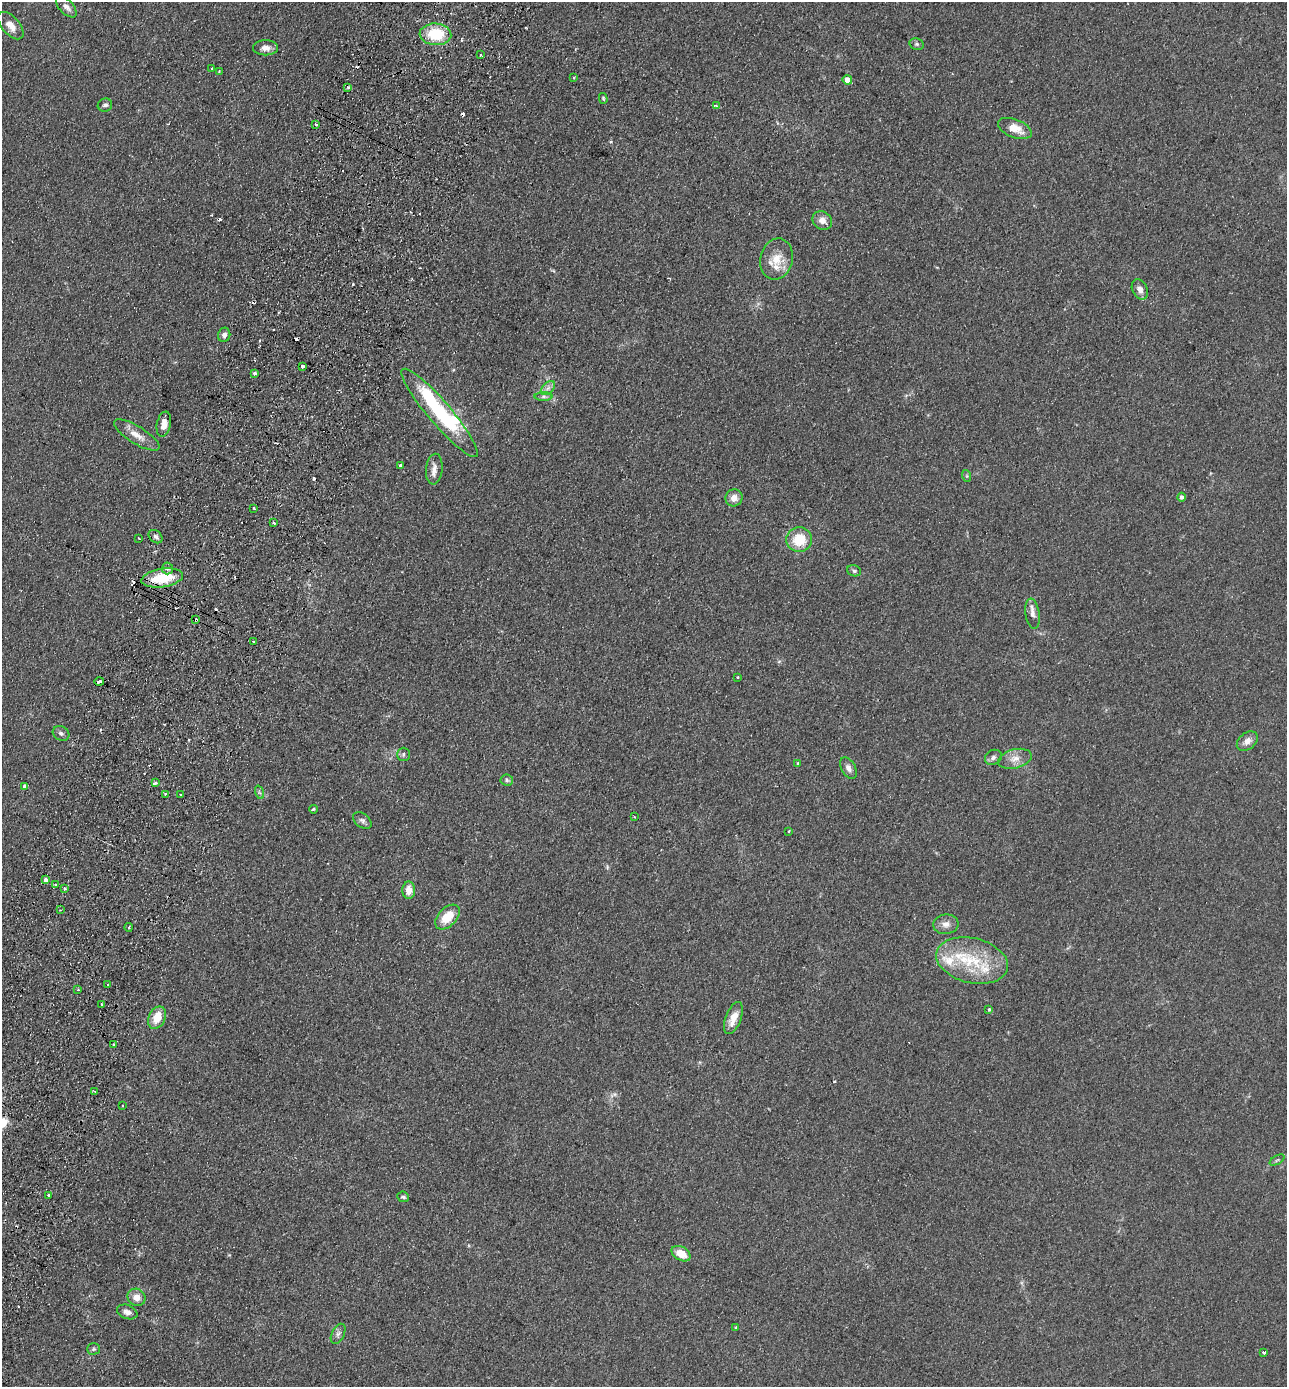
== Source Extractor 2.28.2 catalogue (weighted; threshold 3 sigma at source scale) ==
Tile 7 of 4 x 4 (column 3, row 2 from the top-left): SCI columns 2899-4183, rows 2797-4181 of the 5664 x 5594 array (HDU 1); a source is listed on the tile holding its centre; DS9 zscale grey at full resolution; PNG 1289 x 1389 px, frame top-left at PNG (2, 2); each listed source drawn as its Kron ellipse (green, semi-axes under 4 px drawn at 4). Shown black and unused: <1% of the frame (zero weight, under 2 of 3 exposures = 3% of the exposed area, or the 3 px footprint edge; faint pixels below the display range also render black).
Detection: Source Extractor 2.28.2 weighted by HDU 2 'WHT'; one run over the whole footprint, this tile lists its part. Background 0.142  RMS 0.011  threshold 0.0517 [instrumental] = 3 sigma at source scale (4.5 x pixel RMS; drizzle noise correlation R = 1.50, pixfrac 1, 0.05/0.05 arcsec/px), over >= 5 px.
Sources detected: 106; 13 cosmic-ray / hot-pixel residue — neither listed nor drawn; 3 inside a brighter listed object's ellipse — not listed separately; the other 90 listed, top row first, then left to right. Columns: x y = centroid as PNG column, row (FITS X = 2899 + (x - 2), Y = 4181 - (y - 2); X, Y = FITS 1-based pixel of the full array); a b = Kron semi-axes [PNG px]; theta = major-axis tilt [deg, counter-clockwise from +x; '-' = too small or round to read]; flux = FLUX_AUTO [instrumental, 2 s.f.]
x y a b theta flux
66 7 13 7 -46 6
11 26 16 8 -48 11
435 34 16 11 -4 44
917 44 7 5 -21 2.3
265 48 12 7 0 7.6
481 55 3 2 - 1.6
212 69 3 2 - 1.4
219 72 4 3 - 1.3
574 77 3 2 - 1.1
847 80 4 4 - 12
348 87 3 3 - 3.2
603 98 5 4 - 1.4
105 105 7 6 - 3.4
716 106 3 3 - 1.7
316 124 3 2 - 3.2
1015 128 18 9 -22 17
822 220 10 9 - 7.9
777 259 21 16 77 22
1140 289 10 7 -65 7.7
224 335 7 6 - 5.5
303 366 3 3 - 11
254 373 4 4 - 2.5
548 388 8 5 45 4.1
544 396 9 4 0 2.8
440 413 57 11 -50 97
164 424 13 7 79 9.2
137 435 26 8 -32 14
401 465 3 3 - 3.8
434 469 15 8 84 7.9
967 476 6 4 -72 1.3
1181 497 4 4 - 3.3
734 498 8 8 - 8.8
254 508 3 2 - 2.2
274 523 3 2 - 2.2
155 537 8 6 -42 3.4
139 538 3 2 - 1.5
799 540 13 12 - 30
168 568 6 5 - 3
854 571 7 5 -18 2.4
162 578 21 9 9 42
1032 614 15 7 -81 6.9
196 620 3 3 - 4.3
253 641 2 2 - 1.6
738 677 3 3 - 1.6
99 682 5 3 - 5.9
61 733 8 7 - 3.5
1247 741 12 8 40 7.7
403 754 6 6 - 3
993 757 9 7 32 3.8
1015 759 17 9 14 11
798 763 4 4 - 1.4
848 768 12 7 -61 5.8
507 780 6 5 - 2.3
155 783 4 3 - 4.2
25 787 4 4 - 5.6
259 792 7 4 -71 1.9
165 794 3 2 - 1.7
181 795 4 3 - 11
313 809 4 3 - 1.4
634 817 3 2 - 1.4
362 821 10 7 -41 3.7
789 831 3 3 - 1
45 880 3 3 - 9
56 885 4 2 - 1.2
64 888 3 3 - 1.5
409 890 8 6 89 12
60 910 2 2 - 1
447 917 15 9 45 24
946 924 13 10 5 7.8
129 927 4 3 - 1.1
972 961 36 22 -14 64
108 985 3 3 - 2.4
78 990 3 2 - 1
102 1004 3 3 - 2
989 1009 3 3 - 1.6
157 1018 12 8 65 20
733 1018 17 7 69 15
114 1044 3 3 - 4.6
95 1091 3 3 - 2.1
123 1106 2 2 - 1.3
1277 1160 8 3 32 1.7
48 1195 3 3 - 2.8
403 1197 6 5 - 3.1
681 1254 10 6 -30 16
137 1297 9 8 - 10
127 1312 11 7 -20 5.4
736 1328 4 3 - 1.2
338 1334 11 6 63 3.8
94 1349 6 5 - 2.2
1264 1353 4 3 - 2.7
Overlapping masked pixels (flux is a lower limit): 2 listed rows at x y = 162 578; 196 620